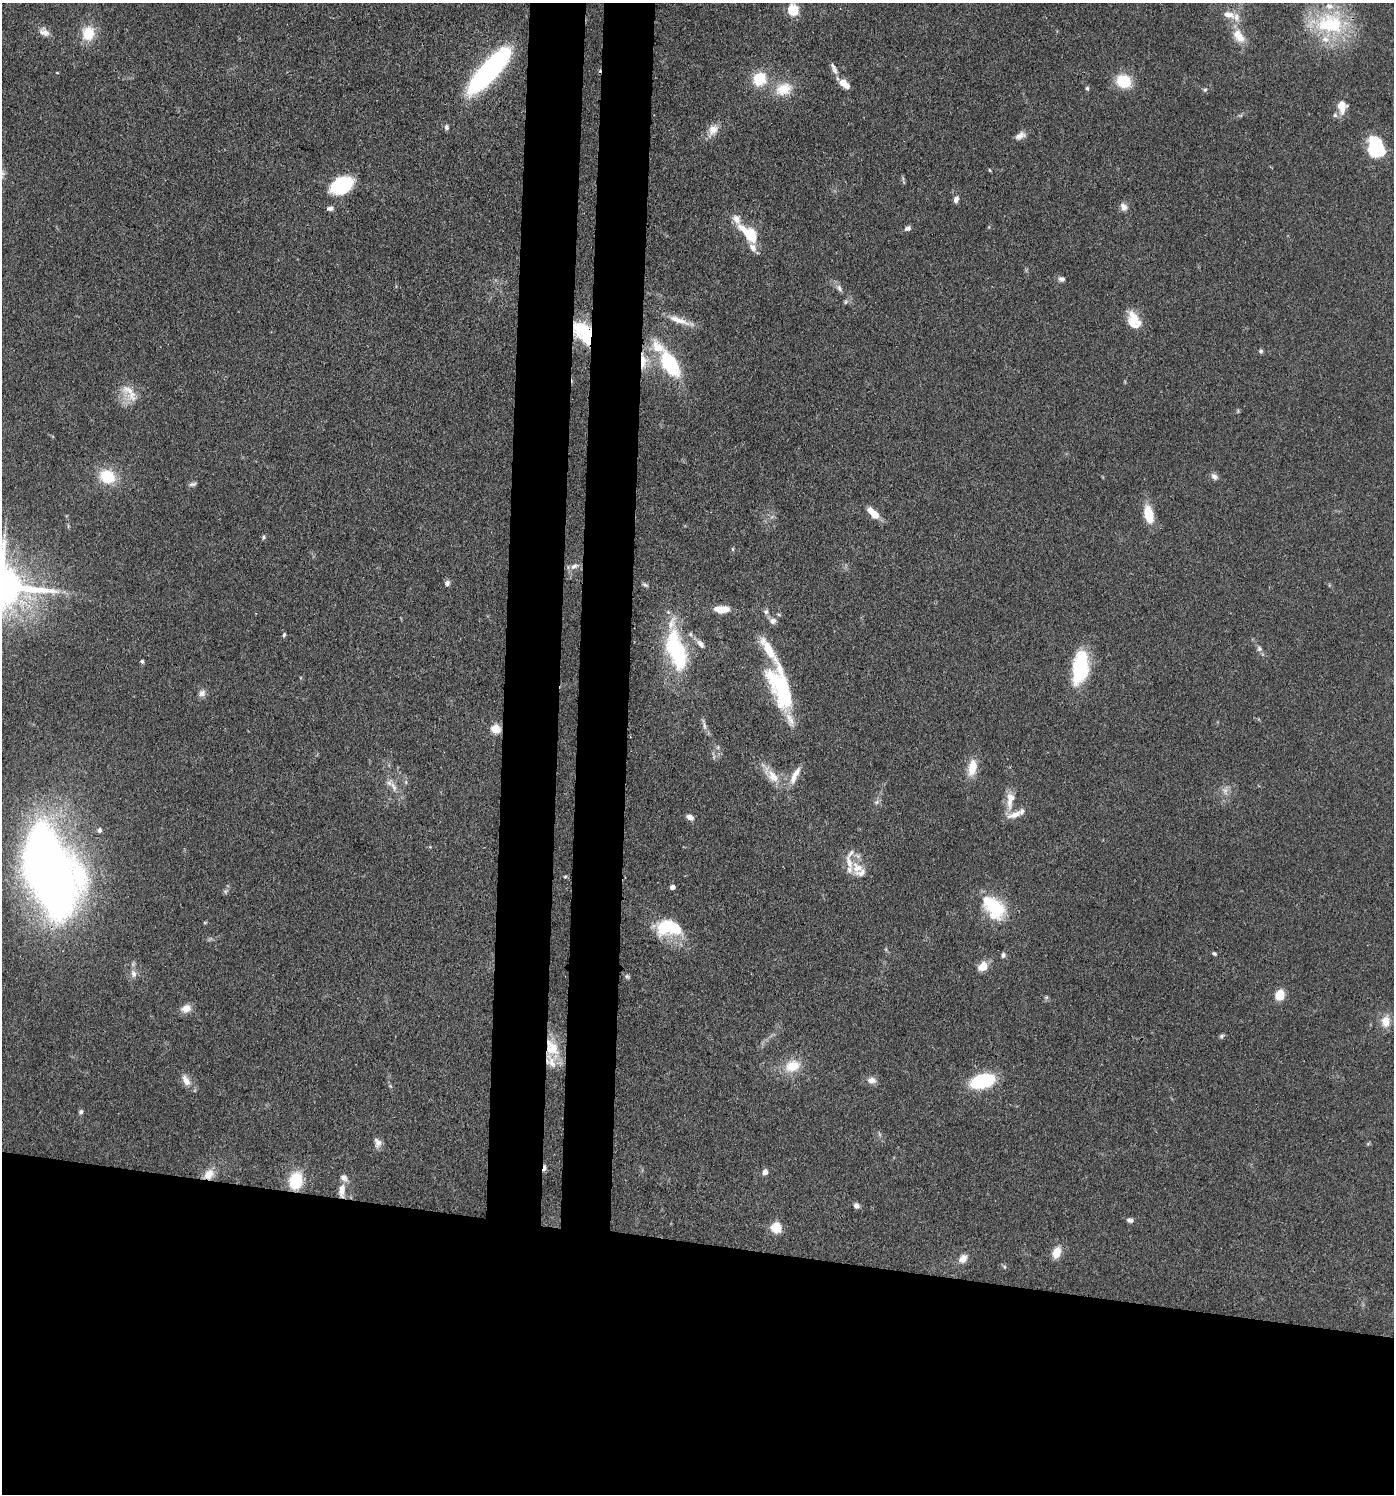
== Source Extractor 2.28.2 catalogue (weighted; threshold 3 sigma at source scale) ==
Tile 8 of 3 x 3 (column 2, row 3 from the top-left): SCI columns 1680-3071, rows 75-1566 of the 4645 x 4619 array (HDU 1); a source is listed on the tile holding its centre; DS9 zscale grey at full resolution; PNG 1396 x 1496 px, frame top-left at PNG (2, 3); no overlay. Shown black and unused: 23% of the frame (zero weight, under 3 of 4 exposures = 9% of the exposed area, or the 3 px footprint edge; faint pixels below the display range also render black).
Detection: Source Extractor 2.28.2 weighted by HDU 2 'WHT'; one run over the whole footprint, this tile lists its part. Background 0.153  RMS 0.0055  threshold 0.025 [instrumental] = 3 sigma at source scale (4.5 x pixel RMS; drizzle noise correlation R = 1.50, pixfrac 1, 0.05/0.05 arcsec/px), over >= 5 px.
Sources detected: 132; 5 inside a brighter object's white glare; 1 cosmic-ray / hot-pixel residue — not listed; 21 inside a brighter listed object's ellipse — not listed separately; the other 105 listed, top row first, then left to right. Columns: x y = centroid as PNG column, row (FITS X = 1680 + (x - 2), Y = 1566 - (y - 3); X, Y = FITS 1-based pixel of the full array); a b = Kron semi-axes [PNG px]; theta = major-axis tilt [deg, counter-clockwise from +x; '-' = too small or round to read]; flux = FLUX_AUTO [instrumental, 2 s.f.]
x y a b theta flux
793 10 6 5 - 42
1229 15 19 9 -11 5.5
1330 24 38 25 -4 47
44 32 14 9 -33 3.8
88 33 17 15 83 13
1240 37 15 14 - 6.7
835 70 15 7 -73 3.1
489 71 49 13 48 140
760 79 14 12 58 18
1124 81 17 14 -24 16
843 83 12 8 -44 5.5
1087 88 6 4 -75 0.96
783 89 21 15 21 13
1205 90 6 5 - 0.92
1342 107 16 11 -88 6.2
446 127 7 6 - 1.4
713 130 16 12 56 5.9
1020 136 14 8 25 3.4
1374 145 21 12 75 23
990 170 5 3 - 0.51
341 185 24 16 26 31
956 199 9 5 72 2.5
1124 207 10 8 -55 3
330 208 8 5 5 1.9
908 228 8 6 22 1.8
746 233 31 13 -61 12
1062 279 8 7 - 1.9
839 288 11 6 -61 2.1
846 302 7 5 47 1.1
679 320 30 7 -20 7.2
1134 321 21 14 -69 12
584 331 24 16 -23 24
1261 351 5 5 - 1.1
642 359 17 10 -20 8.1
670 364 27 13 -60 42
129 390 23 13 -13 9.1
107 476 19 16 -24 17
1214 476 10 7 -41 2.2
192 484 10 5 10 1.4
873 513 16 7 -44 7.8
1149 515 15 8 -77 17
263 537 6 5 - 0.92
733 549 6 4 -89 0.69
574 566 11 7 31 2.8
447 583 7 6 - 1.8
645 585 8 4 -31 1.1
721 609 16 7 1 8.8
766 612 7 7 - 1.7
773 621 9 8 - 2.7
284 635 6 4 79 0.97
700 644 10 6 -51 2.5
1259 649 8 7 - 1.5
676 651 48 19 -73 53
142 661 6 4 -73 0.92
1081 668 33 18 81 34
781 689 57 20 -55 41
202 693 10 8 35 2.5
704 726 12 4 -80 1.8
495 729 5 5 - 30
718 747 6 4 72 0.8
972 768 23 11 78 9
795 775 26 7 64 5.9
773 776 20 12 -53 8.5
394 787 18 6 -63 4.2
1225 791 10 6 -76 2.7
1010 800 26 11 82 8.1
877 802 7 6 - 1.4
690 817 8 6 -30 2.9
99 830 5 4 - 1.7
857 868 17 16 - 9
50 872 63 32 -72 730
565 877 4 4 - 0.67
672 887 4 4 - 3.9
225 891 6 6 - 1.1
996 908 27 23 -64 27
205 923 5 3 - 0.57
665 928 24 16 49 19
1214 953 5 4 - 0.88
1003 955 7 5 74 1.4
983 967 11 8 33 7.7
133 974 11 7 -74 3
627 977 7 5 -43 1
1280 995 8 6 68 14
186 1008 12 9 25 5
1386 1021 14 11 -83 7.2
1221 1036 7 5 41 1.1
552 1048 24 17 -61 17
792 1066 21 15 18 12
186 1080 17 9 -61 4.7
872 1080 12 9 -5 3.3
982 1081 23 12 17 39
390 1086 7 4 -45 0.85
81 1112 6 5 - 1.3
378 1143 12 8 -75 3.1
544 1168 8 4 80 2
765 1172 7 6 - 2.8
209 1174 16 12 47 6.7
295 1181 15 11 80 24
342 1191 20 8 86 6.1
856 1205 8 6 -45 1.9
1130 1220 9 6 -18 1.8
776 1228 5 5 - 44
1056 1253 13 9 69 6.7
963 1259 12 9 45 4.2
1004 1267 6 4 73 0.69
Overlapping masked pixels (flux is a lower limit): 7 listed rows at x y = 584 331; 642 359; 552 1048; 544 1168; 209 1174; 295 1181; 342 1191